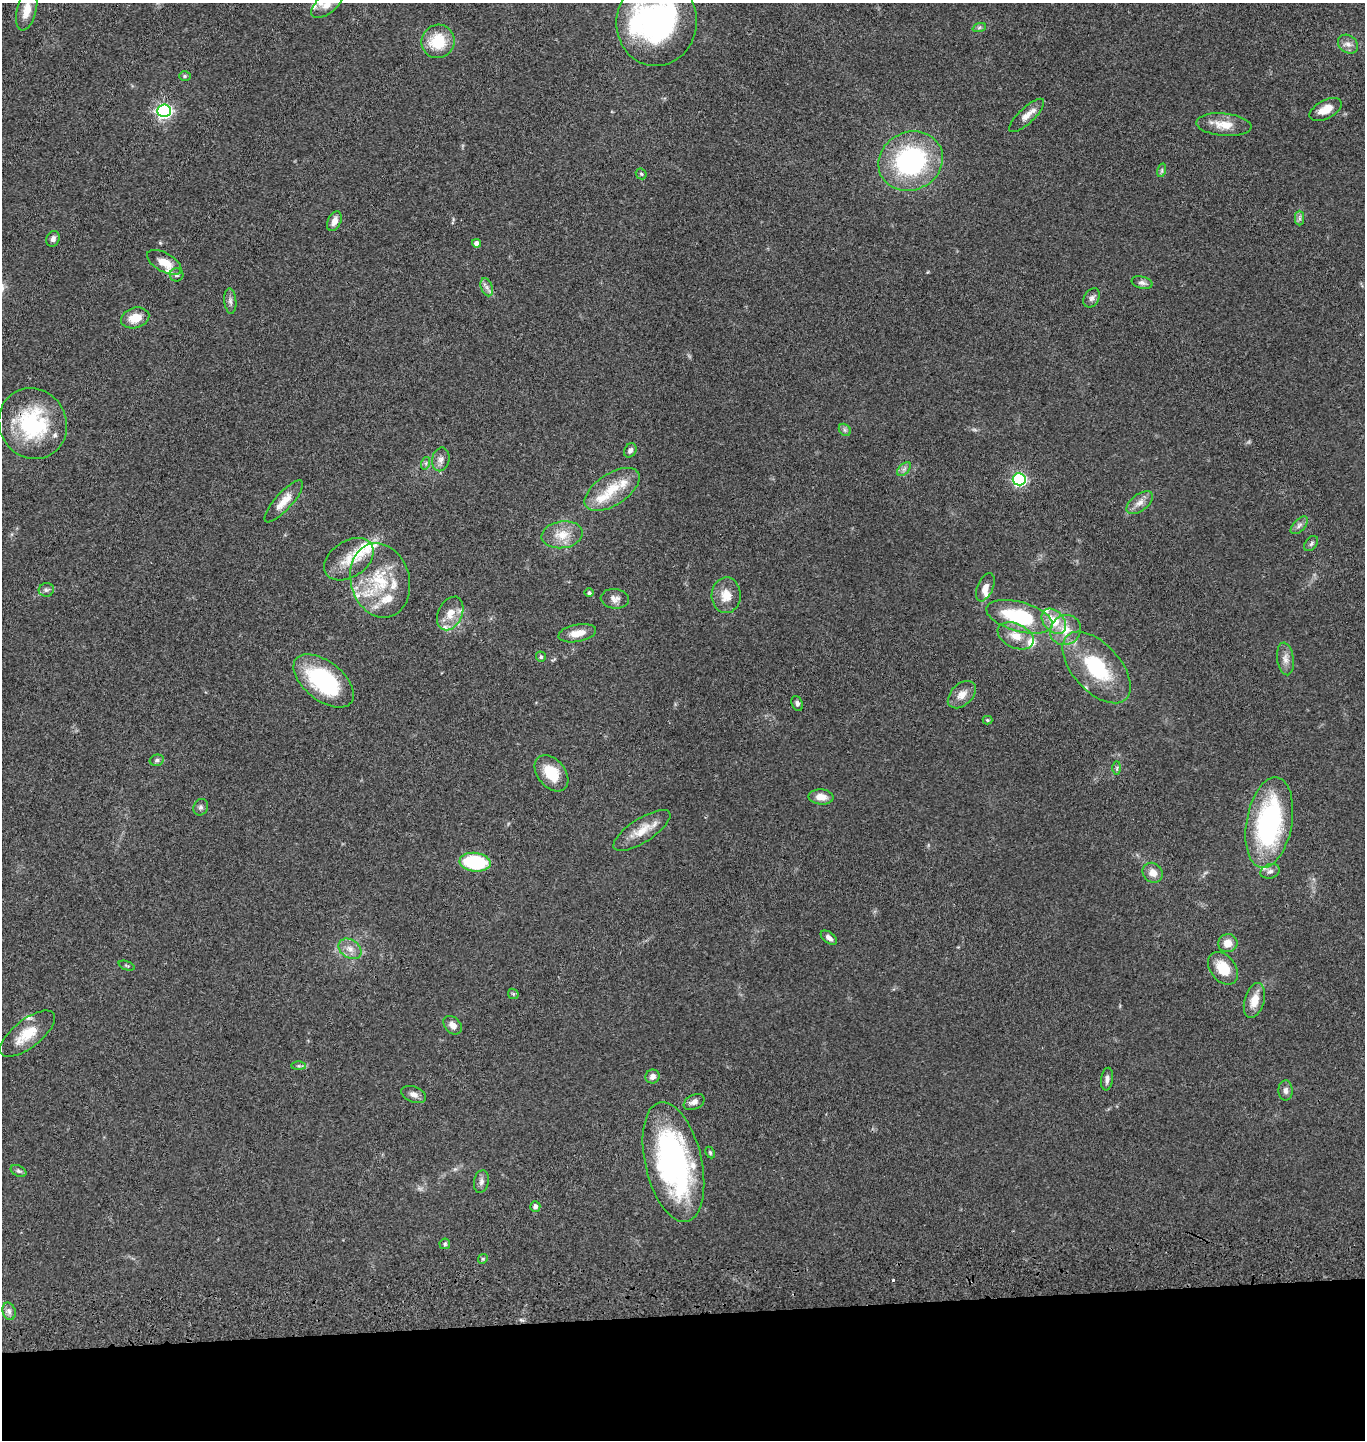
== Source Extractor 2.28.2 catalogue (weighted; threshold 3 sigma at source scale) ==
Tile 8 of 3 x 3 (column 2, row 3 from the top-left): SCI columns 1507-2869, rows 117-1554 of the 4367 x 4546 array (HDU 1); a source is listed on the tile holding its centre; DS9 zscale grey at full resolution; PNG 1367 x 1442 px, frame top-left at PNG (2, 3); each listed source drawn as its Kron ellipse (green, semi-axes under 4 px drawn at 4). Shown black and unused: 9% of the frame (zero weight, under 3 of 4 exposures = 6% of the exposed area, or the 3 px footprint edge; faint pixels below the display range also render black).
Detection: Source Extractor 2.28.2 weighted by HDU 2 'WHT'; one run over the whole footprint, this tile lists its part. Background 0.0643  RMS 0.0059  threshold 0.0266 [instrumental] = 3 sigma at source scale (4.5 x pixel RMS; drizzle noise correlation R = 1.50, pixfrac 1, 0.05/0.05 arcsec/px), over >= 5 px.
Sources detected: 108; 1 too faint to see at this stretch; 1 inside a brighter object's white glare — neither listed nor drawn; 15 inside a brighter listed object's ellipse — not listed separately; the other 91 listed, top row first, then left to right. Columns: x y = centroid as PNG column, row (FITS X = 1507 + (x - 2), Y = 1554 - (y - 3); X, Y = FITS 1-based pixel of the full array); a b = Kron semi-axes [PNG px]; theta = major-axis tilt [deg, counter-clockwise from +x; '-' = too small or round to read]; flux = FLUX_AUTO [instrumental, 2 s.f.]
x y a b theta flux
327 4 18 9 38 6.4
27 10 21 9 76 8.5
657 22 44 40 84 130
979 28 7 4 20 1
438 41 17 16 - 20
1348 44 11 8 -37 3.4
185 76 6 5 - 0.93
1326 109 17 9 28 7.7
164 111 7 6 - 150
1027 115 23 8 44 5.1
1224 125 28 11 -5 9.7
911 161 33 29 25 87
1162 170 7 4 72 1.1
641 174 6 5 - 0.85
1300 218 7 4 -90 1.5
334 221 10 6 65 4
53 239 8 6 64 2.4
476 243 4 4 - 2.7
164 262 19 9 -30 9.3
176 275 7 6 - 1.6
1142 283 11 6 -14 2.1
487 287 9 5 -71 2.1
1092 298 10 7 57 2.2
230 301 13 6 -84 2.3
135 318 14 10 16 9.8
33 424 36 33 -60 50
845 430 7 5 -45 1.2
630 450 7 5 57 2.1
441 459 12 8 77 3.2
426 463 6 4 72 1
904 469 8 5 45 1.7
1019 479 6 6 - 93
612 489 31 15 33 17
284 501 27 8 48 8.1
1140 503 15 8 37 4.4
1299 525 11 6 45 2.1
562 535 21 13 8 10
1311 544 8 5 51 1.5
349 559 27 18 34 14
380 580 38 29 -75 34
985 587 15 8 66 4.3
46 590 7 6 - 1.5
589 593 4 4 - 1.2
726 595 18 14 88 8.7
615 599 14 10 -6 3.5
450 613 18 12 64 8.6
1019 617 34 14 -15 43
1054 621 14 10 -47 12
1065 630 16 14 37 10
577 633 19 8 11 6.8
1016 636 19 12 -25 8.8
541 657 5 4 - 0.96
1285 659 16 8 -83 4.2
1096 667 43 23 -48 44
324 681 35 19 -38 57
962 695 16 10 43 5.9
797 703 8 5 -68 1.5
987 720 5 4 - 0.69
157 760 7 5 14 1.2
1117 768 7 4 89 1
551 773 20 13 -50 16
821 797 12 7 -5 5.7
201 807 8 7 - 1.8
1269 823 46 22 80 95
642 830 33 12 33 11
475 862 15 9 -6 39
1270 871 10 7 18 2.3
1153 873 11 9 -43 4.9
829 938 9 5 -36 2.5
1228 943 9 9 - 5.9
350 949 12 9 -33 4.7
126 966 8 2 -21 0.67
1223 968 18 12 -51 13
513 994 6 4 -46 0.78
1254 1000 18 9 74 8.6
453 1025 10 7 -45 3.9
28 1034 33 14 38 15
298 1066 7 4 0 0.98
653 1076 7 7 - 2.8
1107 1079 11 6 82 2.5
1286 1090 10 7 -89 2.4
414 1094 13 8 -21 3.1
694 1102 11 7 26 3.1
710 1153 6 4 -64 0.87
673 1162 61 28 -77 150
18 1171 8 5 -26 1.4
481 1181 11 7 79 2.4
535 1206 5 5 - 2.4
445 1244 5 5 - 1.1
483 1259 5 4 - 0.77
9 1311 9 6 -74 2.4
Overlapping masked pixels (flux is a lower limit): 2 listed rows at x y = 33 424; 1096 667
Isophote crosses this tile's border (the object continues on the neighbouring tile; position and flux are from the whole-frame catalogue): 3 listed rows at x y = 327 4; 27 10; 657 22
Unlisted compact peaks at least as high as the median listed source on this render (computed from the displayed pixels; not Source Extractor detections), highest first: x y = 893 1280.